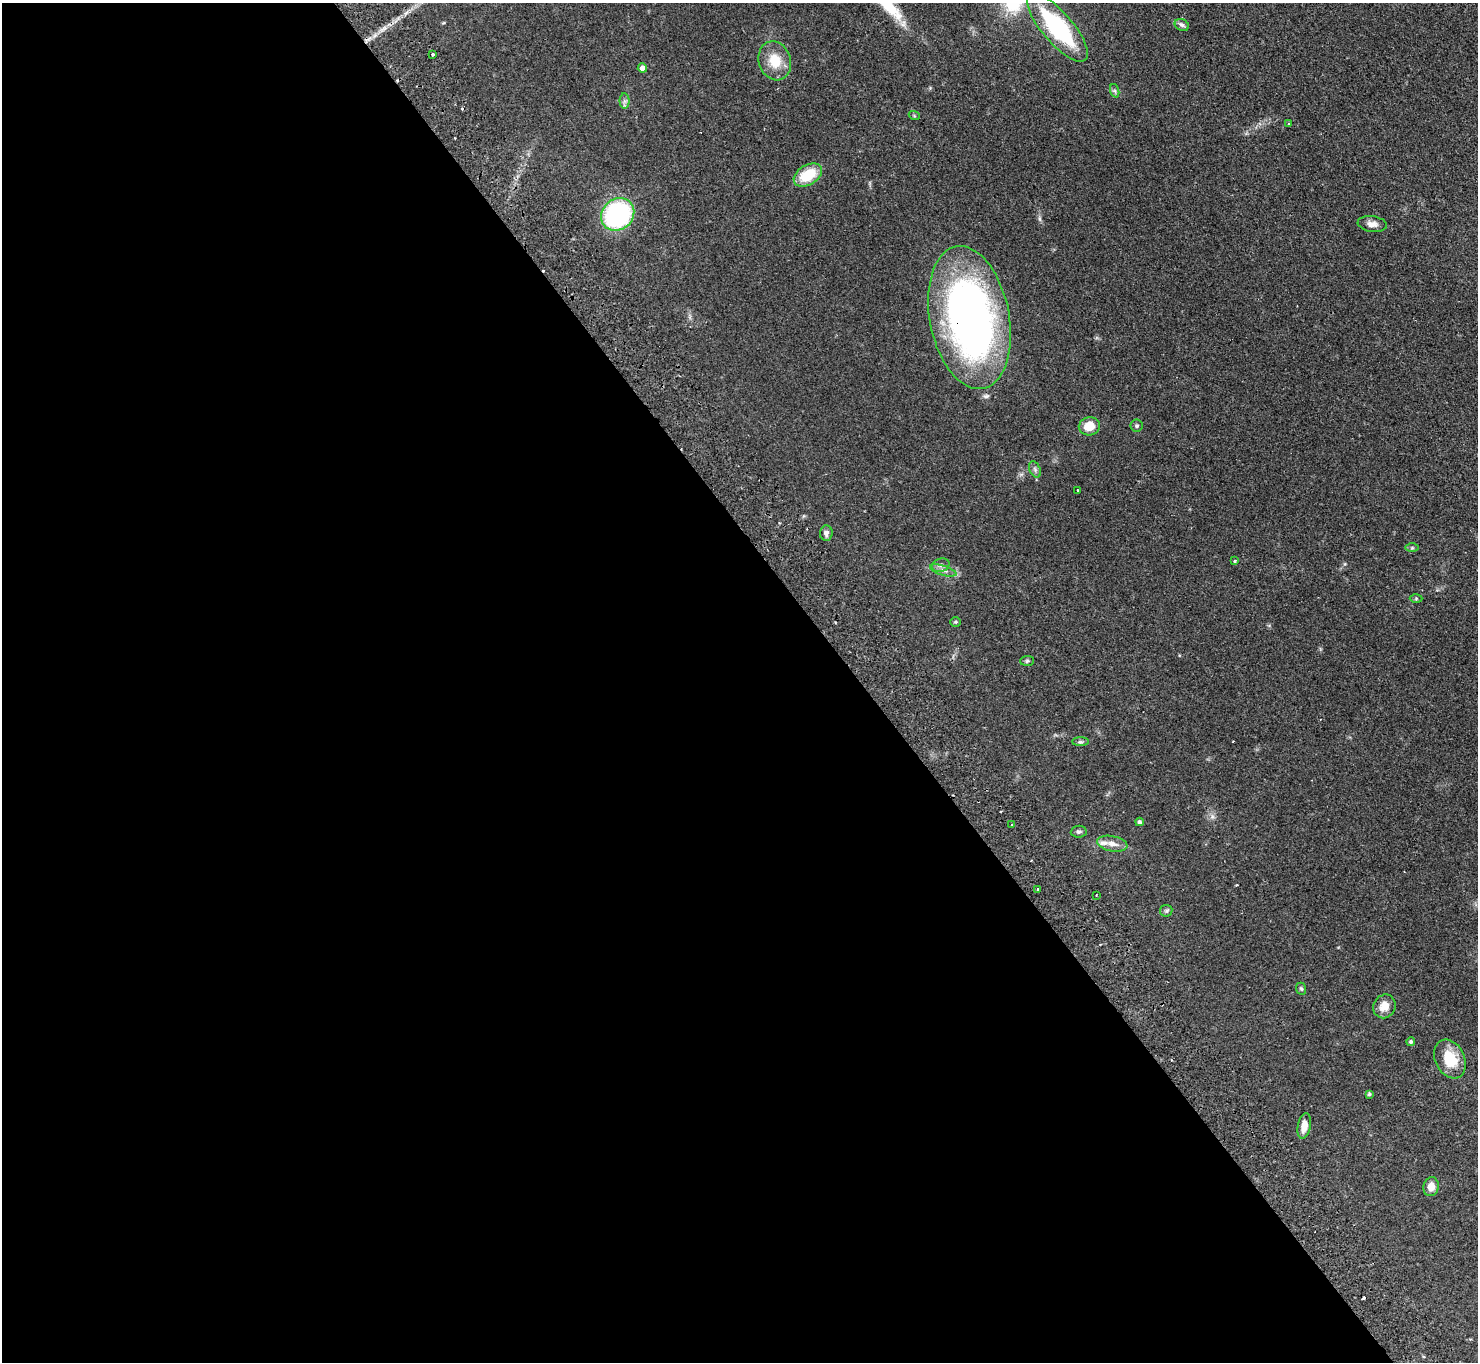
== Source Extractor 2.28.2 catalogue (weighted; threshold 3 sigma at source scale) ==
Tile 9 of 4 x 4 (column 1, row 3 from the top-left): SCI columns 50-1525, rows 1696-3055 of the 6002 x 5970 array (HDU 1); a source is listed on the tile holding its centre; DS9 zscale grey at full resolution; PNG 1480 x 1364 px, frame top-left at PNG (2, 3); each listed source drawn as its Kron ellipse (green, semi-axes under 4 px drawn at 4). Shown black and unused: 58% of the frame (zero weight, under 2 of 3 exposures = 3% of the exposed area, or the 3 px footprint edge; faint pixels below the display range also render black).
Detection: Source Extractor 2.28.2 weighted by HDU 2 'WHT'; one run over the whole footprint, this tile lists its part. Background 0.0872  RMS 0.0064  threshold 0.0289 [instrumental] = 3 sigma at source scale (4.5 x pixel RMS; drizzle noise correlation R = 1.50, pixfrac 1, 0.05/0.05 arcsec/px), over >= 5 px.
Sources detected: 45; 4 cosmic-ray / hot-pixel residue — neither listed nor drawn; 1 inside a brighter listed object's ellipse — not listed separately; the other 40 listed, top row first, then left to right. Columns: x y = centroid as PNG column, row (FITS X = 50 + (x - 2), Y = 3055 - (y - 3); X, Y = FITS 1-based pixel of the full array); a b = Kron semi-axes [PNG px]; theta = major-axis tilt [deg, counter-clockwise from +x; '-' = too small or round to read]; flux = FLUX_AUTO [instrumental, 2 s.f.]
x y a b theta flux
1182 25 7 5 -27 1.6
1058 28 43 15 -49 76
433 55 3 3 - 2.2
775 61 20 16 -71 14
642 68 4 4 - 3.3
1115 91 7 4 -71 1.2
624 101 7 5 -90 1.6
914 115 5 3 - 0.65
1289 124 3 3 - 0.91
808 175 15 10 31 19
618 214 17 15 42 100
1372 224 15 8 -7 3.8
969 318 72 39 -79 320
1089 426 11 9 11 9.8
1137 426 6 6 - 1.1
1035 469 8 5 -66 1.6
1078 490 3 3 - 0.62
826 533 8 6 85 2.2
1412 548 6 4 0 0.98
1235 561 3 3 - 1.4
941 565 9 6 16 2.3
943 570 14 5 -17 2.8
1416 598 6 4 1 0.84
956 622 5 4 - 0.8
1027 661 7 5 3 1
1080 742 8 4 0 1.3
1139 822 4 4 - 1.5
1011 825 2 2 - 0.76
1079 832 8 6 4 1.3
1112 844 15 7 -11 4.8
1038 889 3 3 - 1.3
1096 895 2 2 - 0.55
1166 911 6 5 - 1.3
1301 989 6 4 -67 0.98
1384 1006 12 11 - 6.9
1411 1042 4 4 - 1.2
1450 1059 20 14 -64 17
1369 1094 3 3 - 1.1
1304 1126 13 6 80 5.7
1431 1187 9 7 78 5.5
Overlapping masked pixels (flux is a lower limit): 1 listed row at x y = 969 318